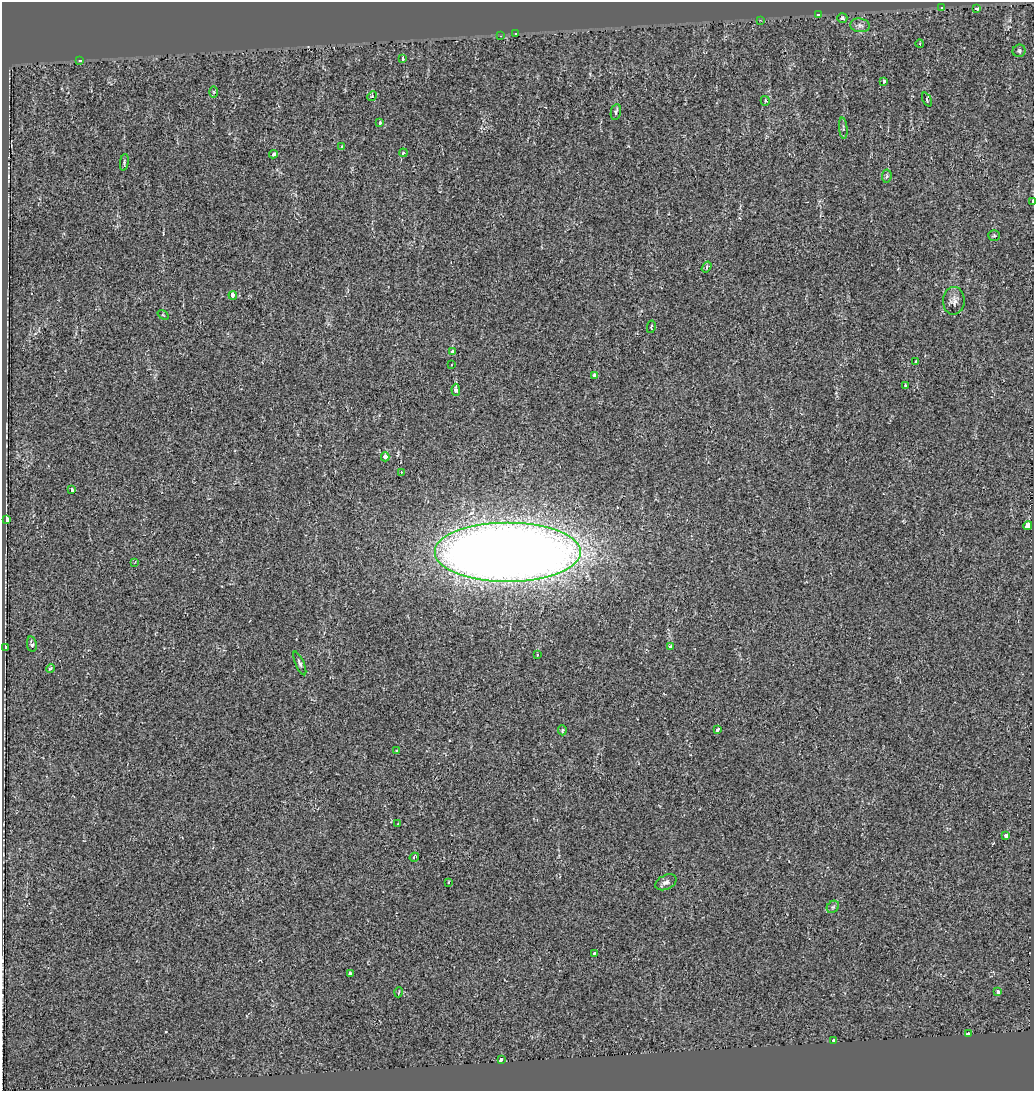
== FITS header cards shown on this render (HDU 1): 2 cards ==
NAXIS1  =                 1032
NAXIS2  =                 1089

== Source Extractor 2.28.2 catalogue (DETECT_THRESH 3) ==
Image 1032 x 1089 px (HDU 1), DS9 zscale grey, 1 PNG px = 1 image px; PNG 1036 x 1093 px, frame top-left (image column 1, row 1089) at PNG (2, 2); each listed source drawn as its Kron ellipse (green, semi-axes under 4 px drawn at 4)
Background -0.00639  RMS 0.0064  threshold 0.0192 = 3 sigma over >= 5 px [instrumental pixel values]
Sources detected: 67; all 67 listed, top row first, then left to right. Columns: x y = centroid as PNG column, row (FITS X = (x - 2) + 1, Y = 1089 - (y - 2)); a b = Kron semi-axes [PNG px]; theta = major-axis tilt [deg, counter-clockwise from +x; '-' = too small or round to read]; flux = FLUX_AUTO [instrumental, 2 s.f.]
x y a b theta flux
941 8 3 3 - 0.89
977 8 4 3 - 8.1
818 15 3 3 - 1.4
842 18 5 5 - 1.3
760 20 3 3 - 0.36
860 25 10 7 -8 1.7
516 34 3 3 - 0.91
500 36 3 3 - 0.46
920 44 4 3 - 0.35
1019 51 6 6 - 0.93
403 59 4 3 - 12
80 61 3 3 - 2.5
884 81 4 3 - 0.87
214 92 5 3 - 0.43
372 96 5 4 - 0.48
927 100 7 4 -65 0.61
765 101 5 4 - 1
616 112 8 5 79 1.3
380 123 4 3 - 0.68
843 128 11 3 -85 0.7
342 147 4 3 - 2.8
403 153 4 4 - 1.1
273 154 4 3 - 2.5
124 162 8 3 82 0.64
887 176 6 4 82 0.76
1033 201 3 2 - 0.61
994 235 5 5 - 0.57
707 267 6 4 56 0.89
233 295 4 3 - 9.4
954 301 14 11 88 2.7
163 315 6 3 -36 0.42
651 327 6 4 78 0.63
453 352 4 4 - 7
916 361 3 2 - 0.73
451 365 3 2 - 0.38
595 376 4 3 - 3
905 385 3 2 - 0.34
456 390 6 3 -85 4.7
385 457 4 4 - 3
401 472 4 3 - 0.28
72 490 4 3 - 1.8
6 519 4 3 - 56
1028 526 4 4 - 12
508 553 73 30 0 920
135 562 3 2 - 0.27
32 644 8 4 -80 1.5
670 647 3 3 - 2
6 648 4 3 - 7.2
537 655 3 2 - 0.36
300 663 13 4 -66 1.1
50 669 4 3 - 0.65
718 729 4 3 - 2.8
562 730 5 4 - 0.64
397 751 4 2 - 0.39
398 824 3 3 - 0.37
1006 835 3 3 - 4
414 857 5 3 - 0.73
448 882 3 2 - 0.46
666 882 11 7 26 1.7
833 907 7 5 45 0.88
594 953 3 3 - 0.9
350 973 3 3 - 3.3
399 992 5 3 - 0.36
998 992 3 3 - 2.8
969 1033 3 3 - 0.64
834 1040 4 3 - 7.6
501 1059 3 3 - 3.5
At the frame edge (FLAGS 8, measured only in part): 1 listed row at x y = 1033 201